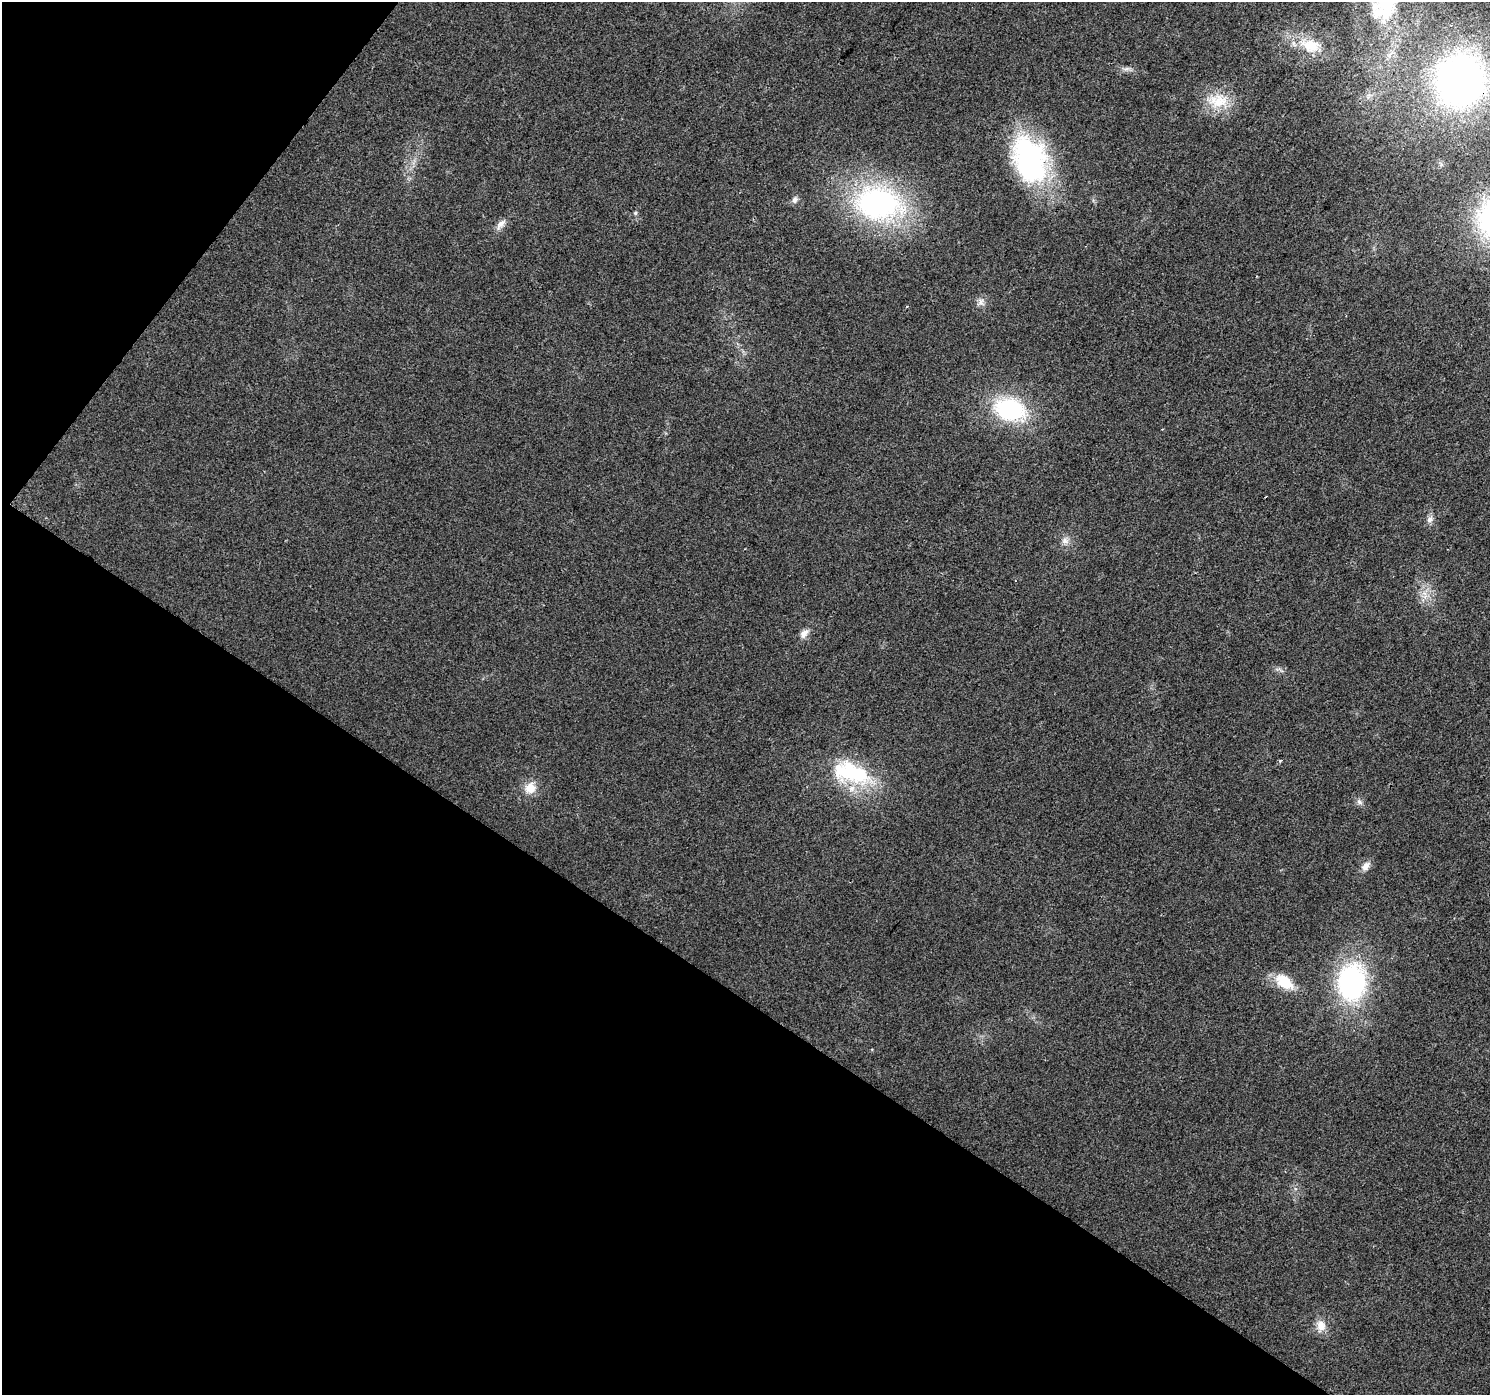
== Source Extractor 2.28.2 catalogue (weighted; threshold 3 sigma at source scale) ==
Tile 9 of 4 x 4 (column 1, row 3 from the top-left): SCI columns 6-1493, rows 1642-3034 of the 5956 x 6001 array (HDU 1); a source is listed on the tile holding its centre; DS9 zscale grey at full resolution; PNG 1492 x 1397 px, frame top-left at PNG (2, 2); no overlay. Shown black and unused: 34% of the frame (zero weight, under 2 of 3 exposures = <1% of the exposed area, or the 3 px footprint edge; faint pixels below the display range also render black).
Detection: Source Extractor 2.28.2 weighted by HDU 2 'WHT'; one run over the whole footprint, this tile lists its part. Background 0.0239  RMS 0.0061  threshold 0.0275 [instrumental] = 3 sigma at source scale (4.5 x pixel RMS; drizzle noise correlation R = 1.50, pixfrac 1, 0.0396/0.0396 arcsec/px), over >= 5 px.
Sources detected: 28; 2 inside a brighter object's white glare — not listed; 1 inside a brighter listed object's ellipse — not listed separately; the other 25 listed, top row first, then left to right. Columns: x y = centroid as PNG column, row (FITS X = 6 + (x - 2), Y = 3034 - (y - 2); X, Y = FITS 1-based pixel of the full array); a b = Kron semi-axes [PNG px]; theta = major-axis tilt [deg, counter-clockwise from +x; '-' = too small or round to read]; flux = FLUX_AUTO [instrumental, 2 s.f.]
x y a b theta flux
1385 3 39 22 83 50
1310 45 30 19 -13 19
1127 69 9 4 6 1.8
1460 80 45 42 78 280
1218 101 29 21 1 19
1030 160 58 37 -70 110
1441 164 7 4 -72 0.97
795 200 9 7 67 2.2
878 203 41 28 -6 160
635 213 5 5 - 0.92
501 224 17 8 50 4
981 302 11 9 -81 3.3
1010 410 29 21 -12 66
1430 519 10 8 46 2.9
1065 541 10 9 - 3.5
1425 596 7 4 -88 2
804 633 13 8 52 4.3
1280 761 4 3 - 1.2
851 772 53 30 -22 52
530 788 15 13 48 8.3
1359 802 9 6 -41 2
1366 866 14 9 52 4
1284 982 24 14 -38 17
1352 982 31 24 88 120
1321 1326 16 12 -87 6.4
Overlapping masked pixels (flux is a lower limit): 1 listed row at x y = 1460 80
Isophote crosses this tile's border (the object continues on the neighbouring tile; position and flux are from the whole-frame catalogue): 1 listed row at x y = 1385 3